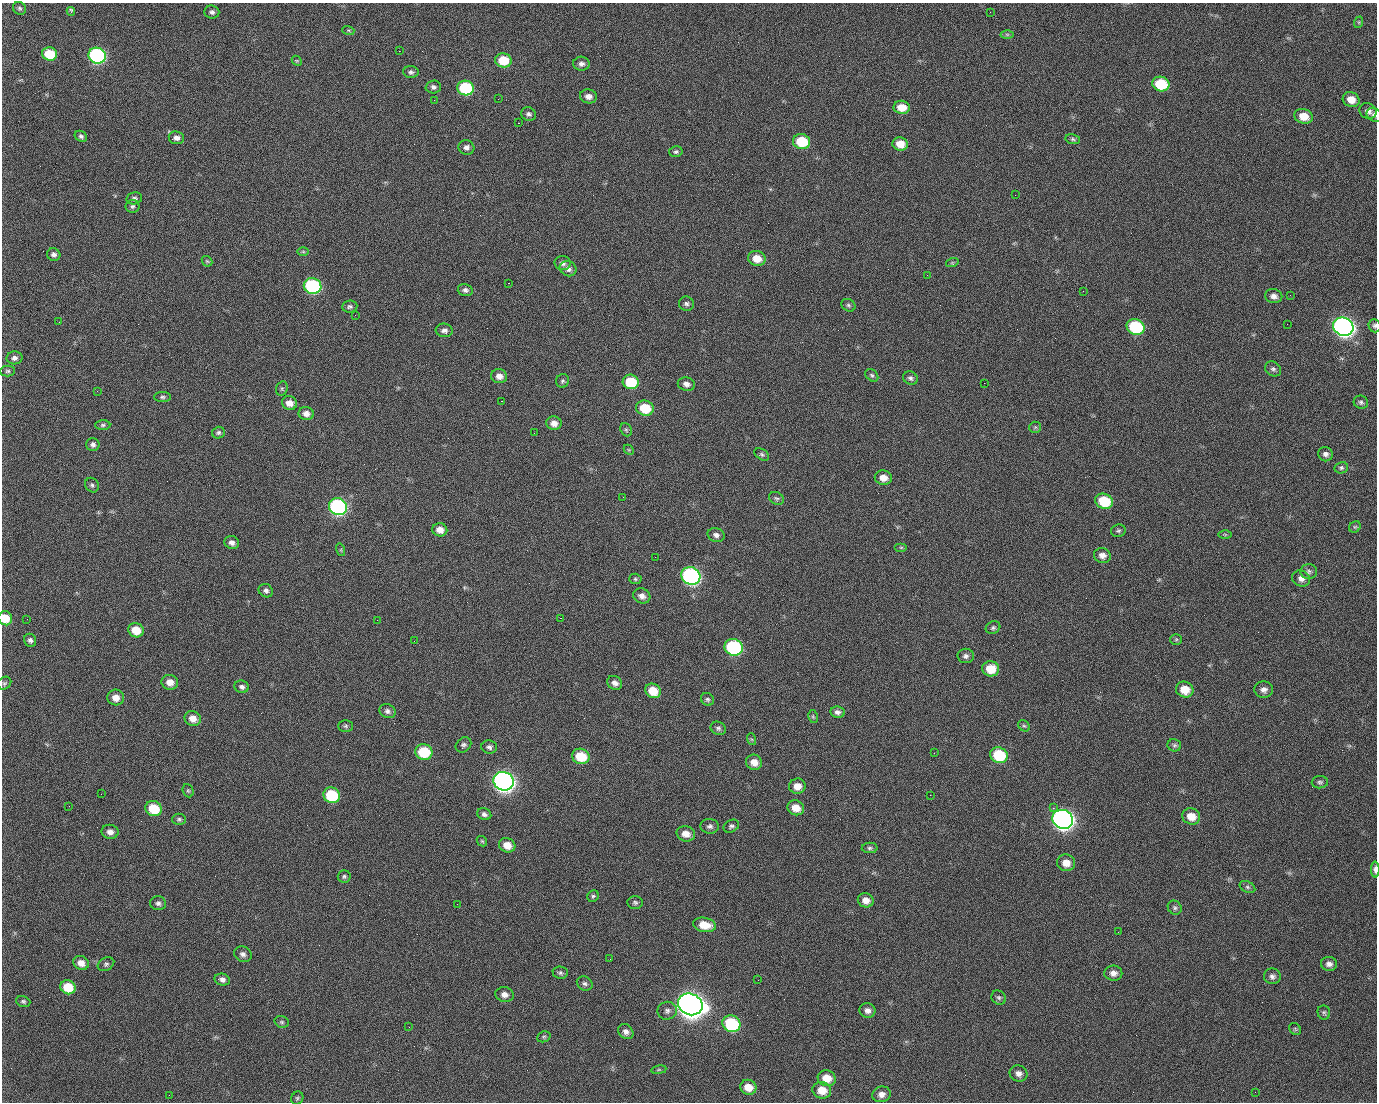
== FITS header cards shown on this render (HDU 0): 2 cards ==
NAXIS1  =                 1375 / length of data axis 1
NAXIS2  =                 1100 / length of data axis 2

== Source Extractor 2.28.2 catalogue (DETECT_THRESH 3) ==
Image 1375 x 1100 px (HDU 0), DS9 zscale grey, 1 PNG px = 1 image px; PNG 1379 x 1104 px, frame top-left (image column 1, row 1100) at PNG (2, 3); each listed source drawn as its Kron ellipse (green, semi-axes under 4 px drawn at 4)
Background 1520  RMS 33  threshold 98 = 3 sigma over >= 5 px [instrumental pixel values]
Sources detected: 217; all 217 listed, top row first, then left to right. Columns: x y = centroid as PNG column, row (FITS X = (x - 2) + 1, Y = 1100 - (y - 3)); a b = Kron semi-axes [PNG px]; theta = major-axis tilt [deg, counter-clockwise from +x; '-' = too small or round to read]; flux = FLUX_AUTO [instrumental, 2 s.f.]
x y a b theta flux
19 8 7 6 - 4.7e+03
71 11 4 3 - 6.4e+03
212 12 7 6 - 7.6e+03
990 12 2 2 - 1.9e+03
1359 22 6 3 72 2.8e+03
348 30 6 4 -18 3.0e+03
1007 34 6 4 -1 3.5e+03
399 51 2 2 - 2.5e+04
50 54 7 6 - 6.9e+04
97 56 9 8 - 4.7e+05
503 60 8 7 - 5.6e+04
297 61 6 4 -43 2.6e+03
581 64 8 7 - 8.9e+03
411 72 7 6 - 5.8e+03
1161 84 8 7 - 9.8e+04
433 87 7 6 - 6.9e+03
465 88 8 7 - 1.6e+05
588 96 8 7 - 1.3e+04
498 99 2 2 - 1.2e+03
434 100 2 2 - 4.8e+03
1351 100 8 7 - 2.4e+04
902 107 8 6 -8 3.3e+04
1368 111 9 7 -32 1.0e+04
529 114 8 6 -30 6.6e+03
1374 115 8 6 -33 6.3e+03
1304 116 9 7 -17 3.5e+04
518 123 2 2 - 3.5e+04
81 136 6 5 - 5.6e+03
176 138 8 6 -5 1.0e+04
1073 139 7 5 -12 4.1e+03
802 142 8 7 - 8.6e+04
900 144 7 6 - 2.9e+04
466 147 8 7 - 9.5e+03
676 152 7 5 14 4.7e+03
1015 195 2 2 - 6.9e+03
134 198 8 6 12 5.7e+03
132 206 7 6 - 5.0e+03
303 252 6 4 -1 3.4e+03
54 255 7 6 - 8.1e+03
757 258 9 7 -18 3.1e+04
207 261 6 4 -43 3.1e+03
563 263 8 7 - 8.9e+03
952 263 6 4 18 2.7e+03
568 269 8 7 - 1.1e+04
927 275 2 2 - 1.1e+03
508 283 2 2 - 5.7e+04
313 286 9 8 - 2.9e+05
465 290 7 6 - 7.8e+03
1083 291 3 2 - 3.9e+03
1290 295 2 2 - 2.6e+03
1274 296 8 7 - 1.1e+04
686 304 7 7 - 6.5e+03
848 305 7 6 - 4.4e+03
350 307 8 6 4 5.5e+03
355 315 2 2 - 1.2e+03
59 322 2 2 - 1.5e+03
1287 324 2 2 - 1.3e+03
1375 326 6 6 - 4.9e+03
1135 327 9 7 -23 1.7e+05
1343 327 10 9 - 1.3e+06
444 330 8 6 -7 8.9e+03
14 358 8 6 3 8.8e+03
1273 369 8 7 - 6.4e+03
8 371 7 5 0 4.3e+03
872 375 7 5 -44 4.6e+03
499 376 8 7 - 1.5e+04
910 378 7 6 - 6.5e+03
562 381 7 6 - 4.6e+03
631 382 8 7 - 8.6e+04
984 383 2 2 - 1.7e+04
686 384 8 6 -11 1.0e+04
282 389 7 5 70 3.6e+03
97 391 3 3 - 1.6e+03
162 397 8 5 0 4.8e+03
501 401 3 2 - 5.9e+04
1361 402 7 6 - 5.6e+03
289 403 7 7 - 1.8e+04
645 408 9 7 -16 6.5e+04
306 414 8 6 -11 1.3e+04
554 423 7 7 - 1.4e+04
103 425 7 5 1 4.7e+03
1035 427 6 5 - 3.3e+03
626 430 7 5 -67 4.0e+03
218 433 6 6 - 4.7e+03
534 433 2 2 - 1.1e+03
93 444 6 6 - 6.9e+03
629 450 6 4 -44 2.7e+03
762 454 8 5 -31 4.5e+03
1326 454 7 7 - 8.6e+03
1341 468 7 5 11 4.6e+03
883 478 8 7 - 2.0e+04
92 485 8 6 -57 5.3e+03
623 497 2 2 - 3.5e+03
776 498 8 6 -32 4.7e+03
1104 501 9 7 -21 8.5e+04
338 507 9 8 - 5.3e+05
1355 527 6 5 - 3.6e+03
440 530 7 6 - 1.8e+04
1118 531 7 6 - 4.4e+03
1225 534 6 4 -1 3.0e+03
716 535 8 7 - 9.0e+03
232 543 7 6 - 1.0e+04
901 547 6 4 0 3.2e+03
341 550 6 4 -73 2.8e+03
1102 555 8 7 - 1.3e+04
655 557 2 2 - 9.9e+02
1309 571 8 7 - 7.0e+03
691 576 10 8 -26 6.2e+05
635 579 6 5 - 3.8e+03
1301 579 9 8 - 1.2e+04
266 591 7 6 - 7.1e+03
642 596 9 7 -25 1.3e+04
5 618 7 6 - 3.8e+04
561 618 3 2 - 4.3e+03
27 619 2 2 - 2.0e+03
377 620 2 2 - 1.3e+04
993 628 7 6 - 5.1e+03
136 630 8 7 - 3.9e+04
1176 639 6 5 - 3.5e+03
30 640 7 6 - 6.2e+03
414 641 2 2 - 9.5e+02
734 647 9 8 - 2.9e+05
966 656 8 7 - 8.1e+03
991 669 8 7 - 4.2e+04
170 682 8 7 - 1.9e+04
4 683 7 6 - 4.6e+03
615 683 8 6 -37 1.1e+04
242 687 7 6 - 6.9e+03
1185 689 9 7 -22 3.5e+04
1264 690 9 8 - 1.1e+04
653 691 8 7 - 4.1e+04
116 697 8 8 - 1.9e+04
707 699 7 6 - 4.9e+03
387 711 8 6 -26 7.8e+03
837 712 7 6 - 7.4e+03
813 717 6 4 -79 3.5e+03
193 718 8 7 - 2.0e+04
346 726 7 5 1 4.7e+03
1024 726 6 5 - 3.4e+03
718 728 8 6 -23 5.8e+03
751 739 6 4 -70 2.7e+03
463 745 8 7 - 6.4e+03
1174 745 7 6 - 4.7e+03
489 747 8 6 -7 6.9e+03
424 752 8 8 - 9.0e+04
934 753 3 2 - 2.1e+03
999 755 9 7 -24 1.1e+05
581 756 9 7 -20 6.6e+04
754 762 8 7 - 2.1e+04
504 781 10 9 - 1.4e+06
1320 782 8 6 4 5.2e+03
797 786 8 7 - 2.2e+04
188 791 7 5 -67 3.6e+03
101 794 3 2 - 2.5e+03
332 795 8 7 - 1.3e+05
930 795 2 2 - 8.8e+03
69 806 2 2 - 9.8e+02
154 808 8 7 - 6.8e+04
796 808 8 7 - 2.8e+04
1053 808 2 2 - 1.8e+04
484 814 7 6 - 7.4e+03
1191 816 9 8 - 2.9e+04
179 819 7 6 - 4.6e+03
1063 819 10 9 - 1.4e+06
710 826 9 7 -2 8.0e+03
731 826 8 6 27 5.6e+03
110 832 8 7 - 1.2e+04
686 834 9 7 -15 1.9e+04
482 841 6 4 -44 3.3e+03
507 845 8 7 - 2.5e+04
870 848 8 5 0 5.0e+03
1066 863 9 8 - 2.2e+04
1375 869 8 4 -88 1.0e+04
344 876 6 6 - 4.7e+03
1247 887 8 5 -27 4.8e+03
593 896 6 5 - 4.0e+03
866 900 8 7 - 1.7e+04
635 902 8 6 -5 5.2e+03
158 903 8 7 - 7.3e+03
457 904 2 2 - 1.6e+03
1175 908 7 6 - 5.9e+03
704 925 11 7 -12 3.9e+04
1118 932 2 2 - 2.8e+03
243 954 9 7 -28 9.1e+03
610 959 2 2 - 2.6e+03
81 963 8 7 - 1.7e+04
106 964 9 6 29 5.7e+03
1329 964 8 7 - 1.0e+04
560 973 7 6 - 5.3e+03
1113 973 9 7 -1 1.2e+04
1272 976 8 8 - 8.3e+03
222 979 8 6 -14 8.7e+03
758 980 2 2 - 2.1e+03
585 983 8 6 -27 6.1e+03
68 987 8 7 - 5.5e+04
504 995 9 7 -11 1.1e+04
999 998 7 6 - 5.2e+03
23 1001 7 5 -21 4.6e+03
690 1004 12 10 -23 3.2e+06
867 1010 8 7 - 1.2e+04
667 1011 10 9 - 9.1e+03
1324 1012 7 6 - 4.5e+03
282 1022 7 5 -16 4.3e+03
731 1024 9 8 - 1.7e+05
409 1027 2 2 - 9.3e+02
1295 1029 6 5 - 3.4e+03
626 1032 8 6 -44 1.0e+04
544 1037 7 5 21 4.0e+03
659 1070 8 4 8 3.0e+03
1018 1073 9 8 - 1.2e+04
827 1078 9 8 - 3.3e+04
748 1087 8 7 - 2.7e+04
822 1090 9 8 - 3.2e+04
1255 1092 2 2 - 8.3e+02
881 1094 9 7 18 1.3e+04
169 1095 2 2 - 6.1e+03
297 1098 7 5 55 4.0e+03
At the frame edge (FLAGS 8, measured only in part): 4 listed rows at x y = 1374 115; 1375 326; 5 618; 1375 869